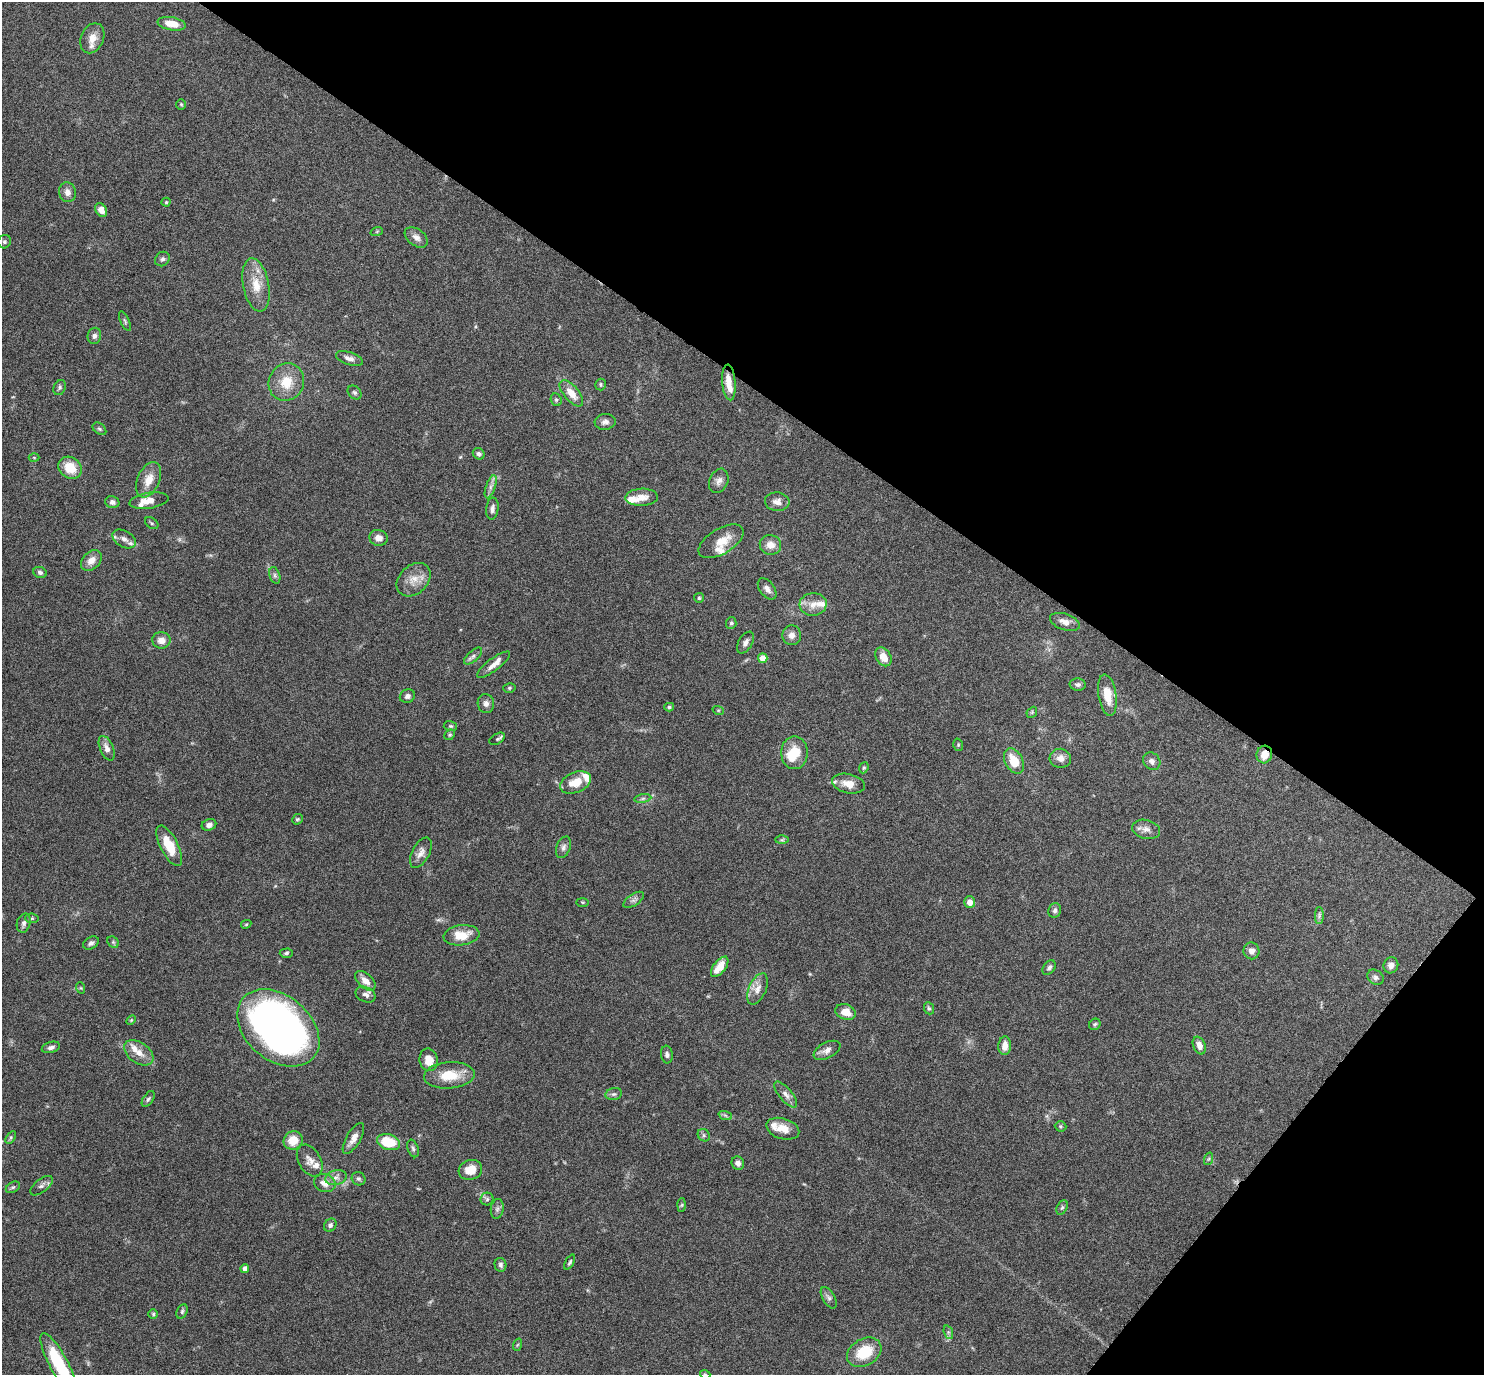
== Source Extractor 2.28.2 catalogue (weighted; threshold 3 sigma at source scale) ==
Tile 8 of 4 x 4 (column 4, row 2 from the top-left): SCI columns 4447-5928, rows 2897-4269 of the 5931 x 5935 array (HDU 1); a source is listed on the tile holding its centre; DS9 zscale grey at full resolution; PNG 1486 x 1377 px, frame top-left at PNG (2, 2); each listed source drawn as its Kron ellipse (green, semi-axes under 4 px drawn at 4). Shown black and unused: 33% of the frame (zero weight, under 4 of 8 exposures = <1% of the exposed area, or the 3 px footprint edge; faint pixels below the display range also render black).
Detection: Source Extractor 2.28.2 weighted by HDU 2 'WHT'; one run over the whole footprint, this tile lists its part. Background 0.0857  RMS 0.004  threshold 0.0165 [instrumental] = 3 sigma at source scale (4.09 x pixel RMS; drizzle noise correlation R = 1.36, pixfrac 0.8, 0.05/0.05 arcsec/px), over >= 5 px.
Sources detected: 169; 1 inside a brighter object's white glare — neither listed nor drawn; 13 inside a brighter listed object's ellipse — not listed separately; the other 155 listed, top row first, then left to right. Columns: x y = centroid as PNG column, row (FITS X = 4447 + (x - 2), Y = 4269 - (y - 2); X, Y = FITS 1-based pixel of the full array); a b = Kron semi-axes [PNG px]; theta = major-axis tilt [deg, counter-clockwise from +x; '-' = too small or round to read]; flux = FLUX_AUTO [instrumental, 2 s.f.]
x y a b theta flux
172 24 14 6 -10 5.9
92 38 16 11 66 4.2
181 104 5 4 - 0.47
67 192 10 8 -73 2.3
166 202 4 4 - 0.41
101 210 7 5 -55 2.5
377 231 6 4 19 0.44
416 237 13 8 -36 2.2
4 242 7 6 - 0.81
162 259 8 7 - 1
256 285 27 13 -79 7.4
125 321 10 4 -65 0.72
94 336 8 6 75 1.2
349 358 14 6 -18 2.1
286 382 19 17 62 8.6
729 382 18 6 -85 5.1
600 384 6 5 - 0.62
60 388 8 6 68 0.83
355 392 8 6 -44 0.87
571 393 16 7 -50 4.9
556 400 6 5 - 0.68
605 422 10 8 7 1.6
99 429 7 5 -39 0.76
479 454 6 5 - 1
34 458 5 3 - 0.32
70 468 12 10 -36 7.5
149 480 19 11 67 5.1
719 481 13 9 67 2
491 487 12 5 71 1.5
642 497 16 8 2 3.2
149 501 19 8 8 4.1
112 502 7 6 - 1.2
777 502 12 9 -5 2.3
492 509 11 6 84 1.4
152 523 7 5 -37 0.64
378 538 9 8 - 2.4
124 539 12 8 -31 2.3
721 541 25 12 31 5.8
770 545 11 10 - 3.5
91 560 12 8 43 3.2
40 572 7 5 -23 1.1
275 575 8 5 -71 0.93
414 580 19 14 44 5.1
767 589 12 7 -53 1.9
699 598 5 5 - 0.56
813 604 13 11 4 3.9
1065 622 15 8 -19 2.8
731 623 6 5 - 0.71
792 635 10 9 - 2.3
161 640 9 8 - 2.9
745 643 12 7 60 1.7
473 656 11 5 42 1.2
883 657 10 7 -57 4.5
763 658 5 4 - 4.7
493 665 20 6 37 2.7
1078 684 8 6 -3 1
509 688 6 5 - 0.6
1107 695 21 9 -81 6.5
407 696 8 6 24 1.2
486 703 9 8 - 1.8
669 707 5 4 - 0.62
718 710 6 3 -18 0.42
1032 712 6 4 48 0.49
450 726 7 5 -14 0.61
450 735 6 4 44 0.54
497 739 8 5 31 0.69
958 745 6 4 -72 0.52
107 748 13 6 -67 2.2
794 753 16 13 90 7.1
1264 754 9 8 - 3.8
1060 758 11 9 -12 2.5
1014 761 13 8 -61 7
1152 761 9 8 - 1.6
864 768 6 4 67 0.56
575 782 16 10 23 6
848 784 17 9 -12 4.6
643 799 8 4 9 0.81
297 819 6 4 41 0.54
209 825 7 5 20 1.6
1146 829 14 9 -14 2.4
782 840 6 4 2 0.51
169 846 22 9 -63 8.9
563 847 11 7 69 1.4
421 853 16 8 62 2.5
634 900 12 5 34 1.3
582 902 6 3 0 0.37
970 902 6 5 - 2.5
1055 910 7 6 - 1
1319 916 8 4 89 0.94
32 918 7 5 -6 0.6
24 923 10 6 74 1.4
246 924 5 4 - 0.44
461 935 18 10 7 7.1
113 942 6 5 - 0.66
91 943 8 6 30 1.2
1251 951 8 8 - 2
286 953 6 4 3 0.76
1391 965 8 7 - 2.2
720 967 12 6 52 5.9
1049 968 8 5 54 1.1
1375 977 9 7 -36 1.2
365 981 12 7 -42 3.3
81 988 6 3 -71 0.39
757 989 16 8 66 3.1
366 994 10 7 -25 1.6
929 1008 6 5 - 0.65
846 1012 10 7 -18 4.2
131 1020 6 3 45 0.38
1095 1024 6 5 - 0.67
278 1028 46 32 -40 200
1005 1046 9 6 87 3.1
1199 1046 9 6 -66 2.3
51 1047 9 5 16 1.4
827 1050 14 7 27 2.2
139 1053 16 10 -36 4
667 1054 9 6 -84 1.2
429 1060 11 9 -80 4.6
449 1075 25 13 4 9.7
614 1094 8 6 14 0.97
786 1094 16 6 -50 2.1
148 1099 9 5 55 0.79
725 1115 7 4 -19 0.7
1061 1126 6 5 - 0.57
783 1129 17 10 -17 4.7
704 1135 7 5 -48 0.83
11 1137 7 4 59 0.57
353 1139 17 7 59 2.7
293 1140 10 9 - 6
389 1142 12 7 -17 12
413 1148 9 5 -71 0.86
1208 1159 6 4 70 0.59
310 1161 17 11 -60 3
738 1163 7 6 - 1.7
470 1170 12 10 17 5.1
336 1178 10 7 14 1.8
359 1179 7 6 - 0.87
325 1183 11 9 -19 3.1
41 1186 13 6 38 1.5
13 1187 8 5 30 0.72
487 1199 6 6 - 0.83
682 1205 7 4 88 0.5
1062 1208 7 5 62 0.72
497 1209 10 6 80 1.2
330 1225 7 5 51 1.1
570 1262 8 4 60 0.66
500 1265 7 6 - 1.1
245 1269 4 4 - 1.8
829 1298 12 6 -60 1.3
182 1311 8 5 64 0.71
153 1314 4 4 - 0.54
948 1332 7 4 -72 0.76
517 1345 6 4 71 0.48
864 1352 18 13 30 12
59 1364 34 9 -62 21
705 1374 5 3 - 0.35
Overlapping masked pixels (flux is a lower limit): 1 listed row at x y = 1264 754
Isophote crosses this tile's border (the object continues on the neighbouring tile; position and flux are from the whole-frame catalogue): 2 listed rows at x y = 59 1364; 705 1374